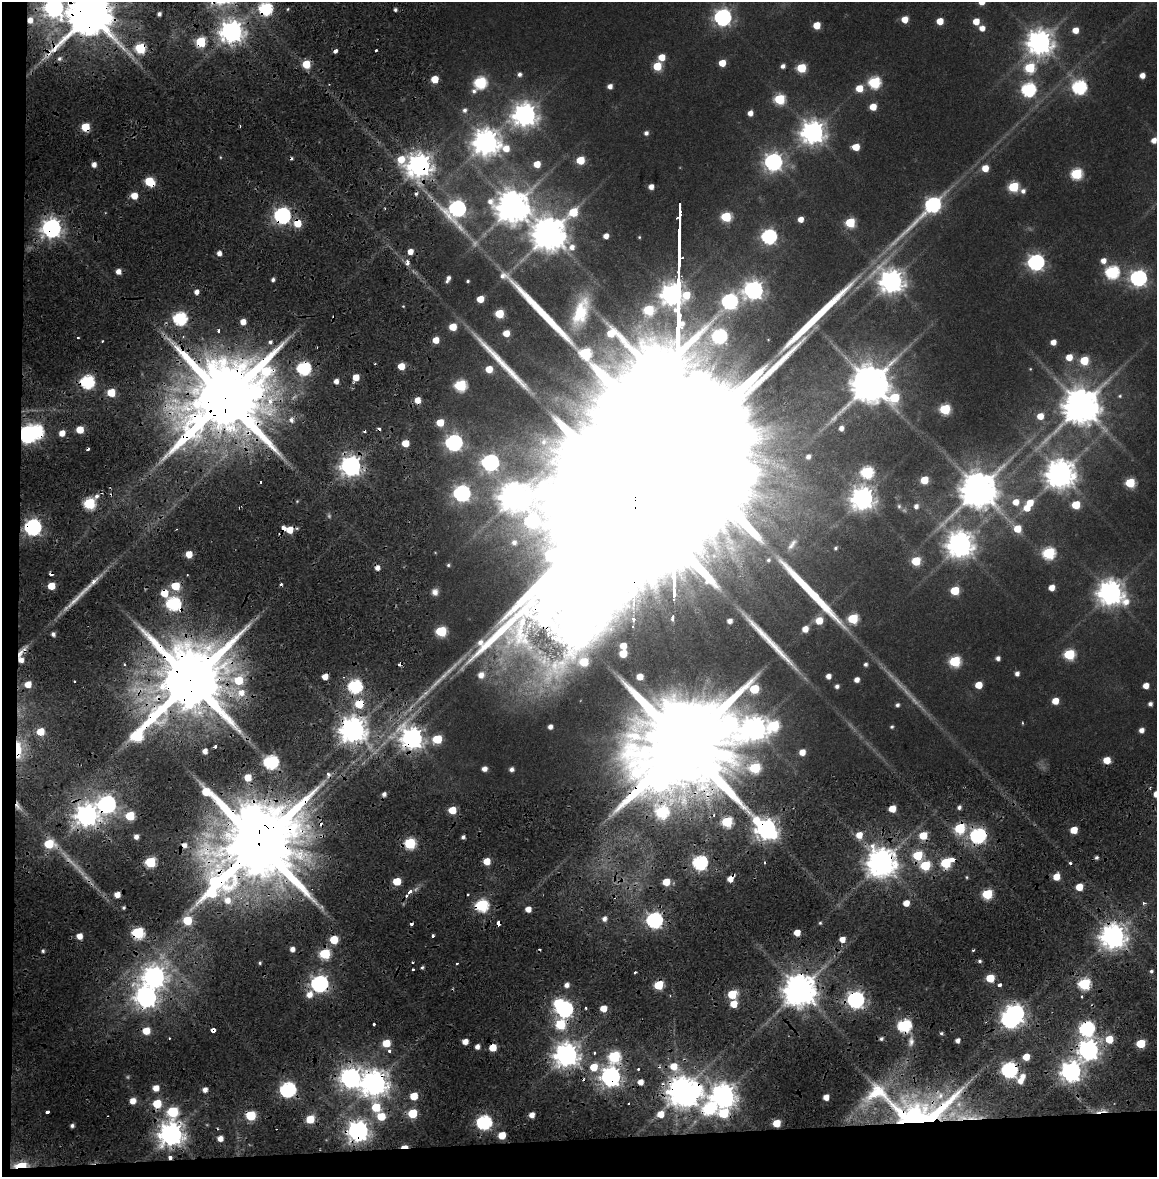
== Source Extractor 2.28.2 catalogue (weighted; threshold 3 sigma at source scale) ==
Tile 13 of 4 x 4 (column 1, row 4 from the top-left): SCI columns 13-1167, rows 75-1249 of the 4634 x 4850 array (HDU 1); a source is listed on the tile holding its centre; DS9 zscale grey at full resolution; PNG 1159 x 1179 px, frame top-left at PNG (2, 2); no overlay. Shown black and unused: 5% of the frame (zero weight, under 2 of 4 exposures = <1% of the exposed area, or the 3 px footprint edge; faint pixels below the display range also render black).
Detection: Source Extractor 2.28.2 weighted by HDU 2 'WHT'; one run over the whole footprint, this tile lists its part. Background 0.0247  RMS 0.0043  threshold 0.0193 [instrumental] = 3 sigma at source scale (4.5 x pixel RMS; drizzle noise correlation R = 1.50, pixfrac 1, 0.0396/0.0396 arcsec/px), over >= 5 px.
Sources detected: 438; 11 too faint to see at this stretch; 8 inside a brighter object's white glare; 41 cosmic-ray / hot-pixel residue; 6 long thin detections or spike segments (spike, bleed or trail) — not listed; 5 inside a brighter listed object's ellipse — not listed separately; the other 367 listed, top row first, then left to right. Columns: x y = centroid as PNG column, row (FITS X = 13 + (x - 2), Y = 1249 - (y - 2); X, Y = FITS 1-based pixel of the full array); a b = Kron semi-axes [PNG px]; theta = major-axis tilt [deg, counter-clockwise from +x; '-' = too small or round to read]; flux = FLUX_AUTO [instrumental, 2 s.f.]
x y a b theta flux
54 7 11 8 87 350
265 9 7 7 - 79
288 9 4 4 - 0.65
395 10 4 4 - 1.2
90 14 15 13 65 3700
159 14 4 4 - 1.8
723 17 7 7 - 230
905 19 5 5 - 8.9
30 20 6 5 - 5.1
940 21 5 5 - 9.9
976 21 5 5 - 8.4
817 25 5 5 - 13
982 28 6 5 - 4.6
1075 30 5 5 - 6.9
231 31 8 8 - 540
201 42 6 6 - 35
1040 42 9 9 - 650
140 48 6 6 - 41
375 51 3 3 - 2.9
662 57 6 5 - 9.1
59 58 6 6 - 1.6
722 63 5 5 - 9.5
306 64 6 5 - 18
657 66 6 6 - 20
783 66 5 4 - 2.3
801 68 6 5 - 29
1030 68 8 7 - 38
519 74 6 6 - 2
1142 75 5 5 - 4.6
435 79 5 5 - 12
874 82 6 6 - 63
480 83 8 6 48 68
610 86 5 5 - 3.2
1079 87 8 7 - 110
859 88 6 5 - 11
1028 89 7 7 - 110
779 99 7 6 - 37
873 107 5 5 - 9.8
465 110 7 7 - 2.3
750 113 5 5 - 4.1
525 115 9 9 - 520
240 126 3 2 - 0.82
85 127 6 5 - 21
813 132 9 9 - 520
646 133 5 5 - 2.1
1154 140 6 5 - 4.4
486 142 10 9 - 720
856 147 6 5 - 11
506 148 12 9 32 9.3
220 157 5 3 - 0.5
401 159 10 9 - 13
580 160 5 5 - 19
773 162 8 7 - 250
537 164 5 5 - 8.3
94 165 5 5 - 3.2
419 165 9 9 - 610
985 168 6 5 - 8.9
1076 174 6 6 - 53
149 182 7 6 - 29
651 187 5 5 - 3.9
1013 187 6 6 - 38
1023 191 6 6 - 2.4
416 194 7 5 34 1.4
134 196 5 5 - 9
931 206 33 7 44 140
513 207 11 10 - 1300
385 208 3 3 - 0.48
457 209 14 10 -61 200
573 212 10 6 40 21
282 215 7 7 - 210
726 217 6 6 - 36
801 219 5 5 - 4.9
297 223 7 6 - 13
850 223 6 6 - 33
51 228 8 7 - 370
549 233 11 11 - 1300
606 236 5 4 - 4.2
769 236 7 7 - 130
639 237 3 3 - 0.55
410 252 5 5 - 5
219 253 5 4 - 3.3
1103 261 6 6 - 4.1
1036 262 7 7 - 190
407 263 5 4 - 3.2
118 271 5 5 - 4.1
1112 272 7 7 - 90
1138 278 7 7 - 200
448 279 7 4 65 2.5
273 280 4 4 - 1.6
468 281 4 3 - 0.74
891 281 11 10 - 570
196 292 5 4 - 3.1
480 299 5 5 - 9.5
403 306 4 3 - 0.47
580 312 42 18 72 29
499 314 6 6 - 21
180 318 7 6 - 93
243 322 5 5 - 5.3
453 327 6 5 - 11
219 331 5 4 - 1.6
506 333 5 5 - 7.9
77 338 3 3 - 2.3
436 340 5 5 - 7.4
102 341 3 3 - 0.45
270 342 6 6 - 1.7
1053 342 5 5 - 4.9
1069 357 6 5 - 8.6
1084 361 6 6 - 23
401 366 5 5 - 9.9
304 368 7 6 - 100
489 369 6 5 - 9.4
1030 369 3 3 - 0.39
356 377 6 5 - 8.8
336 381 4 4 - 3.4
87 382 7 6 - 100
870 383 13 11 49 2000
460 385 7 6 - 55
111 393 5 5 - 18
1120 396 7 5 33 0.95
226 398 27 23 55 9900
895 398 11 9 -87 31
1081 406 13 11 45 1700
945 409 6 6 - 45
1040 416 6 6 - 8.1
291 420 8 7 - 2.9
440 423 5 5 - 12
841 428 5 5 - 3
80 430 5 5 - 12
62 433 5 5 - 5.8
27 434 7 6 - 260
454 442 7 7 - 190
405 443 5 5 - 9.8
808 457 5 4 - 2.2
490 462 8 8 - 200
351 466 8 7 - 400
867 472 7 6 - 69
1060 474 10 9 - 940
924 480 6 5 - 15
1130 483 6 6 - 31
979 489 19 13 -45 1800
462 493 8 8 - 170
96 496 8 6 49 2.4
863 498 8 8 - 510
297 501 5 4 - 0.63
1016 502 8 8 - 6.9
89 503 6 6 - 54
1076 505 6 5 - 20
899 506 8 7 - 1.5
916 506 7 6 - 3.1
1027 508 8 6 21 8.6
33 527 7 7 - 200
289 530 6 5 - 9.8
514 542 4 4 - 1.3
960 544 10 9 - 700
792 545 20 8 53 4.2
835 548 4 4 - 1
1049 553 7 6 - 69
189 554 6 5 - 8.6
768 560 8 7 - 1.9
916 561 6 6 - 24
448 565 7 6 - 1.4
94 581 18 5 43 6.8
51 586 5 5 - 11
175 586 6 6 - 21
1052 587 5 5 - 6
955 591 6 5 - 21
435 592 9 8 - 3.3
1110 592 10 9 - 660
164 593 7 6 - 12
173 603 7 7 - 110
633 618 3 3 - 20
673 618 5 3 - 3.6
853 619 6 6 - 36
730 621 5 4 - 3.1
819 621 6 6 - 10
805 629 6 5 - 5.8
441 631 6 6 - 39
53 634 5 4 - 2
623 646 5 5 - 6.2
623 653 5 5 - 12
20 654 27 6 48 6.6
1069 654 6 6 - 46
998 658 5 5 - 2.2
955 661 7 6 - 49
124 664 4 3 - 0.62
866 664 4 4 - 1.4
1017 674 5 4 - 2.4
481 675 9 8 - 5.3
828 676 5 5 - 3.6
640 677 5 5 - 6.1
857 680 5 4 - 3.7
74 681 3 3 - 0.94
191 681 23 20 66 8100
28 684 6 5 - 7
979 685 5 5 - 11
355 686 7 7 - 110
837 686 5 5 - 1.9
1146 686 5 5 - 5.6
1055 701 5 5 - 8.6
359 704 7 6 - 19
1150 704 4 4 - 1.9
897 705 5 4 - 1.5
1022 723 4 3 - 0.51
550 727 5 4 - 2.6
892 727 4 4 - 0.93
755 728 43 27 -90 840
353 729 9 9 - 780
1141 730 5 4 - 3.4
40 732 6 6 - 11
137 735 14 7 49 67
412 738 9 8 - 460
437 739 6 6 - 22
684 745 38 22 83 18000
215 746 3 3 - 2.8
18 750 25 9 -90 18
205 751 5 4 - 3.8
802 752 5 5 - 5.9
1107 760 5 5 - 10
271 762 7 6 - 120
484 769 5 5 - 3.2
511 769 5 5 - 2.2
248 777 6 5 - 11
1156 794 5 5 - 6.9
107 804 8 8 - 250
18 806 13 6 -65 2.8
959 807 5 5 - 1.8
892 809 5 5 - 9.6
452 810 5 5 - 14
86 815 9 8 - 480
130 816 6 6 - 23
727 822 6 6 - 49
960 828 7 6 - 45
766 829 23 8 -45 460
1074 830 5 5 - 11
859 835 6 6 - 7.5
978 835 7 7 - 160
923 836 6 5 - 16
136 837 5 4 - 3.1
463 837 4 4 - 1.6
410 843 6 6 - 53
49 844 8 6 -6 22
259 844 30 24 70 11000
184 845 7 6 - 3.4
918 855 6 6 - 32
1096 857 4 3 - 1.3
487 861 5 5 - 10
150 862 6 6 - 39
700 862 7 6 - 130
881 862 9 9 - 1000
946 863 6 6 - 41
1070 863 3 3 - 1.7
925 865 6 6 - 34
967 877 5 4 - 0.68
1056 877 5 5 - 9.9
731 878 7 4 47 6.3
397 881 5 5 - 15
666 882 5 5 - 13
1079 887 5 5 - 11
410 891 4 3 - 8.1
987 894 6 5 - 38
117 895 5 5 - 5.2
906 903 5 5 - 6.7
1144 903 5 4 - 0.73
482 905 7 6 - 79
123 908 3 3 - 0.91
528 909 5 5 - 5.5
604 919 6 6 - 3
187 920 6 6 - 19
654 920 7 7 - 180
820 923 4 4 - 0.68
138 933 7 6 - 58
797 933 5 5 - 8.1
79 936 5 5 - 5.5
433 936 3 3 - 3
1113 936 9 8 - 680
842 939 5 5 - 5.7
334 940 6 6 - 17
292 949 6 5 - 3.4
973 950 3 3 - 0.71
43 951 5 4 - 1.1
325 954 6 6 - 43
980 961 4 4 - 1.1
260 963 4 4 - 0.87
457 963 3 3 - 0.89
422 967 3 3 - 0.88
413 969 3 3 - 0.96
1151 971 4 4 - 1.1
635 972 3 3 - 1.2
154 976 10 9 - 420
990 978 5 5 - 20
319 983 7 7 - 230
1084 984 6 6 - 66
567 985 5 5 - 3
659 985 6 5 - 27
1000 985 4 3 - 4.9
800 990 10 9 - 1300
309 994 8 7 - 5.6
732 994 6 5 - 25
1082 996 4 3 - 0.83
146 997 9 8 - 420
855 1000 7 7 - 220
734 1004 5 5 - 11
586 1008 3 3 - 1.1
603 1008 5 5 - 8.9
565 1009 7 7 - 190
1015 1013 8 7 - 290
560 1024 8 7 - 32
374 1025 3 3 - 1.2
904 1025 7 6 - 100
1087 1028 7 7 - 140
213 1030 4 4 - 6.4
146 1031 7 6 - 9.6
941 1033 4 4 - 1.1
881 1039 6 5 - 1.6
1109 1039 6 6 - 14
957 1040 4 4 - 2.6
465 1041 5 4 - 5.4
911 1041 16 8 85 4.2
386 1043 6 5 - 14
1141 1044 6 5 - 25
477 1047 4 4 - 3.4
493 1047 5 5 - 13
1088 1050 8 8 - 380
389 1051 4 4 - 1.7
594 1053 4 4 - 0.87
566 1054 9 8 - 610
614 1056 7 7 - 65
1026 1057 5 5 - 9.6
594 1067 7 7 - 12
674 1067 10 8 -50 12
638 1069 3 3 - 0.76
1009 1070 7 7 - 170
1071 1071 8 8 - 380
611 1076 8 8 - 370
350 1078 9 8 - 390
1021 1079 12 7 63 8.6
375 1083 9 9 - 730
156 1088 6 5 - 5.9
288 1089 7 7 - 150
205 1090 5 4 - 3.4
682 1091 9 8 - 900
414 1096 6 5 - 12
723 1096 8 8 - 670
826 1097 5 5 - 5.7
133 1101 6 5 - 5.5
629 1103 3 3 - 1.5
157 1104 7 6 - 17
376 1107 11 8 -73 21
708 1108 9 8 - 62
1101 1111 20 5 9 5.1
47 1112 4 3 - 6.4
173 1112 7 7 - 41
412 1113 6 6 - 25
724 1113 8 7 - 28
661 1114 6 6 - 7.9
251 1115 6 6 - 30
920 1115 85 41 15 220
310 1119 6 6 - 16
484 1122 7 7 - 130
777 1123 5 5 - 14
72 1126 4 4 - 1.5
358 1131 8 8 - 440
171 1134 9 8 - 640
502 1135 5 5 - 11
405 1147 8 3 3 6.5
170 1158 4 3 - 2.7
21 1165 10 4 5 24
Overlapping masked pixels (flux is a lower limit): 83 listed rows (the first 20) at x y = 265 9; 90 14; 30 20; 231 31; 201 42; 140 48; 306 64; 85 127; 419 165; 149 182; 457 209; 282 215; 297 223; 51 228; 304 368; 87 382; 226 398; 27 434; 351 466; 33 527
Isophote crosses this tile's border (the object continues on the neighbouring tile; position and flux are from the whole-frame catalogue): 4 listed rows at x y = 54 7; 90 14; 1154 140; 1156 794